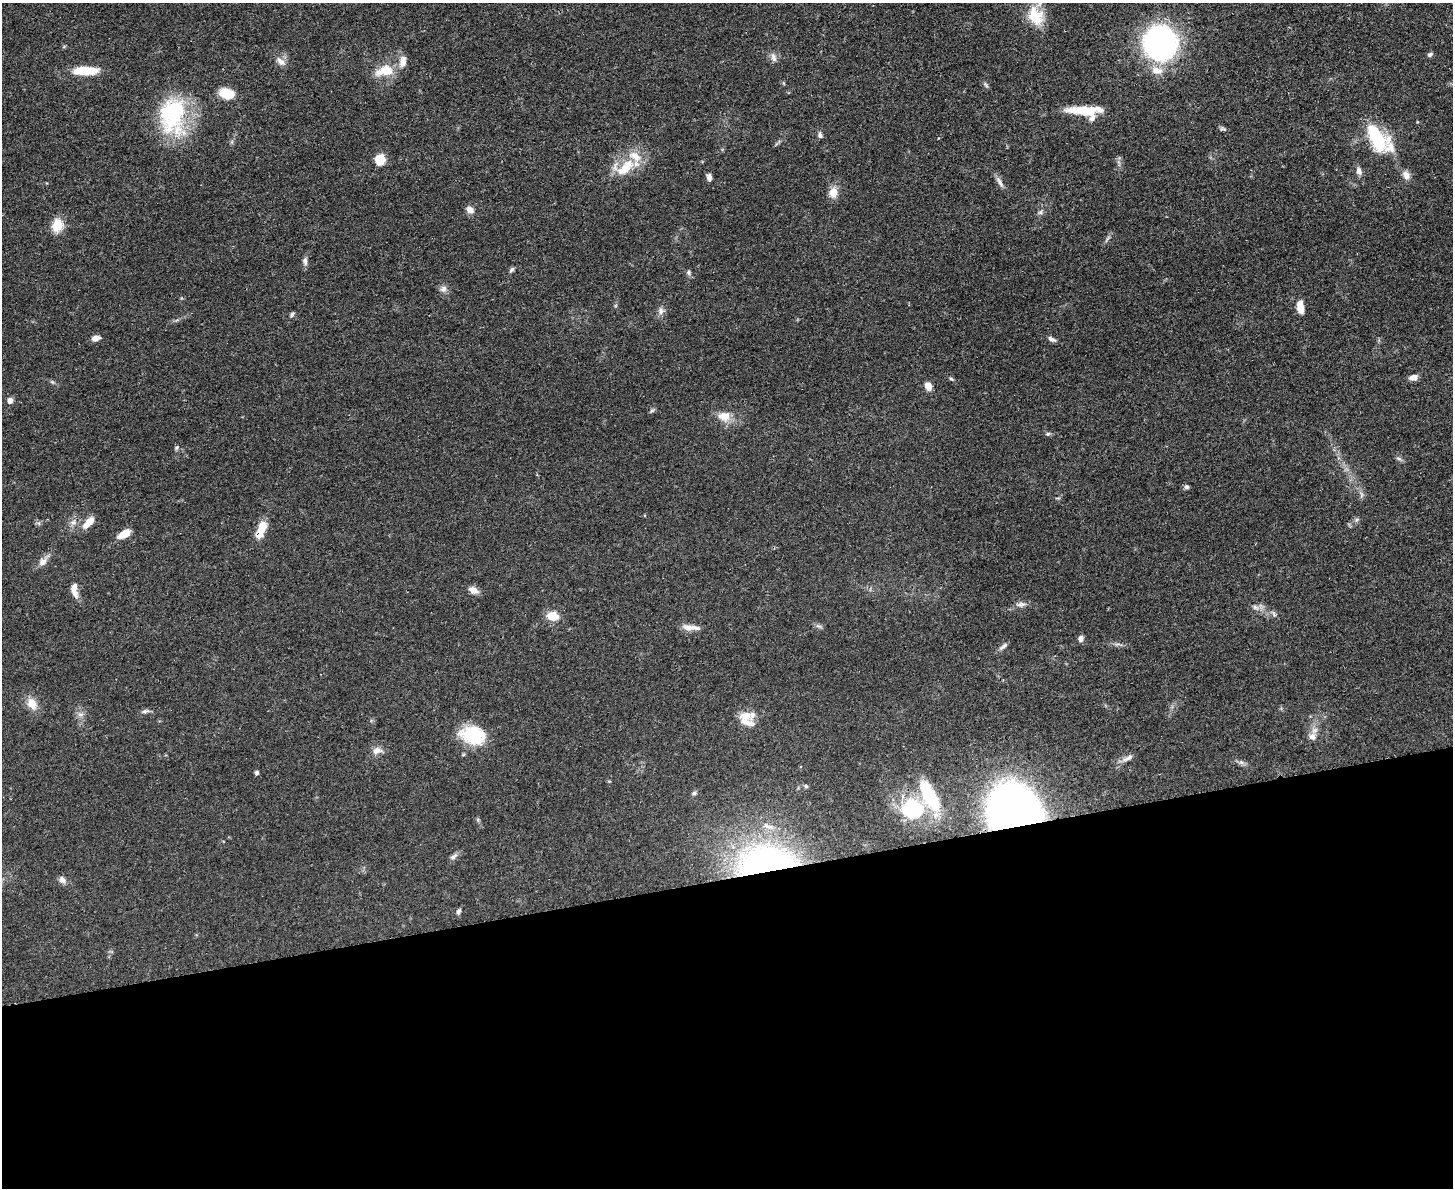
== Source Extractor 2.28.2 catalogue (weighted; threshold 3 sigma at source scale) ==
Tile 11 of 3 x 4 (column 2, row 4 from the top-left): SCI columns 1594-3044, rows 13-1198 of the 4749 x 4767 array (HDU 1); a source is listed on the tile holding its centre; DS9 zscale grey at full resolution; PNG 1455 x 1190 px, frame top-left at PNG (2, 3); no overlay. Shown black and unused: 26% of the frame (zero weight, under 3 of 4 exposures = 2% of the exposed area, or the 3 px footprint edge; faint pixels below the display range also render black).
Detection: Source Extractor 2.28.2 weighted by HDU 2 'WHT'; one run over the whole footprint, this tile lists its part. Background 0.0461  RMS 0.0053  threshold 0.0236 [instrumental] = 3 sigma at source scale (4.5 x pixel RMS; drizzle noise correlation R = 1.50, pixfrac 1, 0.05/0.05 arcsec/px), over >= 5 px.
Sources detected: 81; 1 long thin detection or spike segment (spike, bleed or trail) — not listed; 5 inside a brighter listed object's ellipse — not listed separately; the other 75 listed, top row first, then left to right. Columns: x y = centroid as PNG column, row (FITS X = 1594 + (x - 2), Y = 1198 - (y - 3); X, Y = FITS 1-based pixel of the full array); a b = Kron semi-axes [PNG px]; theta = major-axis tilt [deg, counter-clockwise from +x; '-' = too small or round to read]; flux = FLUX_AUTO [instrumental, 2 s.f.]
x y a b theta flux
1035 16 27 19 -65 15
1160 43 23 22 - 160
1430 55 6 5 - 1.3
773 58 12 7 -74 2.4
280 61 13 8 -46 3.3
1157 70 16 10 -8 6
86 71 26 8 2 17
384 71 25 13 13 11
986 85 9 4 -60 0.91
226 93 17 11 -16 9.7
1085 111 36 11 -3 19
172 115 45 31 89 51
1223 129 11 4 -8 0.93
820 135 7 6 - 1.4
1378 139 36 17 -51 35
380 160 10 9 - 9.6
625 168 31 13 44 15
1359 171 11 7 -73 2.4
1406 175 12 9 -55 3.2
709 177 8 5 -81 2.2
1000 182 18 5 -62 2.5
833 192 9 8 - 6.9
470 210 9 7 -37 3.1
1040 212 6 6 - 1.1
57 225 14 12 72 9.5
305 261 12 6 -86 1.8
512 270 8 5 45 1.1
688 272 6 6 - 1.1
443 289 10 8 24 2.2
1300 307 13 7 -85 6.4
661 311 10 7 -84 2.2
292 315 6 5 - 1.1
96 338 8 5 15 3.5
1052 339 10 5 -28 1.6
1413 377 9 6 10 3
951 379 6 4 -31 0.71
928 386 8 6 -57 4.1
10 401 6 6 - 2.5
652 410 7 4 19 0.85
724 416 17 13 1 6.6
1048 434 7 5 20 0.88
177 447 7 4 59 0.79
1399 458 8 3 -19 0.98
1186 487 5 5 - 1.3
1361 495 9 4 90 1.3
73 522 7 6 - 1.8
89 522 19 8 46 5.7
261 530 23 9 66 9.3
124 534 14 7 30 6.7
43 562 13 8 40 3.3
473 590 12 8 -26 3.3
75 593 13 8 -61 3.2
1021 604 13 6 7 2.3
1255 607 8 6 -18 1.8
1274 614 9 4 -64 1.2
552 616 12 9 -9 8.4
688 627 18 8 -7 4.4
1081 638 7 6 - 2.2
1003 646 12 5 40 1.7
32 703 15 10 -61 6.2
80 714 9 4 8 1.5
746 716 18 11 3 7.1
473 735 29 20 -16 23
1312 737 10 8 -26 3.1
377 750 13 9 14 3.4
257 773 5 4 - 1.2
806 786 6 5 - 0.85
694 793 6 5 - 0.98
912 809 33 27 -5 35
1014 812 34 31 -12 410
768 826 18 7 -18 4.1
453 856 11 6 37 1.9
766 862 70 34 5 140
62 880 9 8 - 2.4
459 911 7 5 58 1.3
Overlapping masked pixels (flux is a lower limit): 3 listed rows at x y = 261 530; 1014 812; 766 862